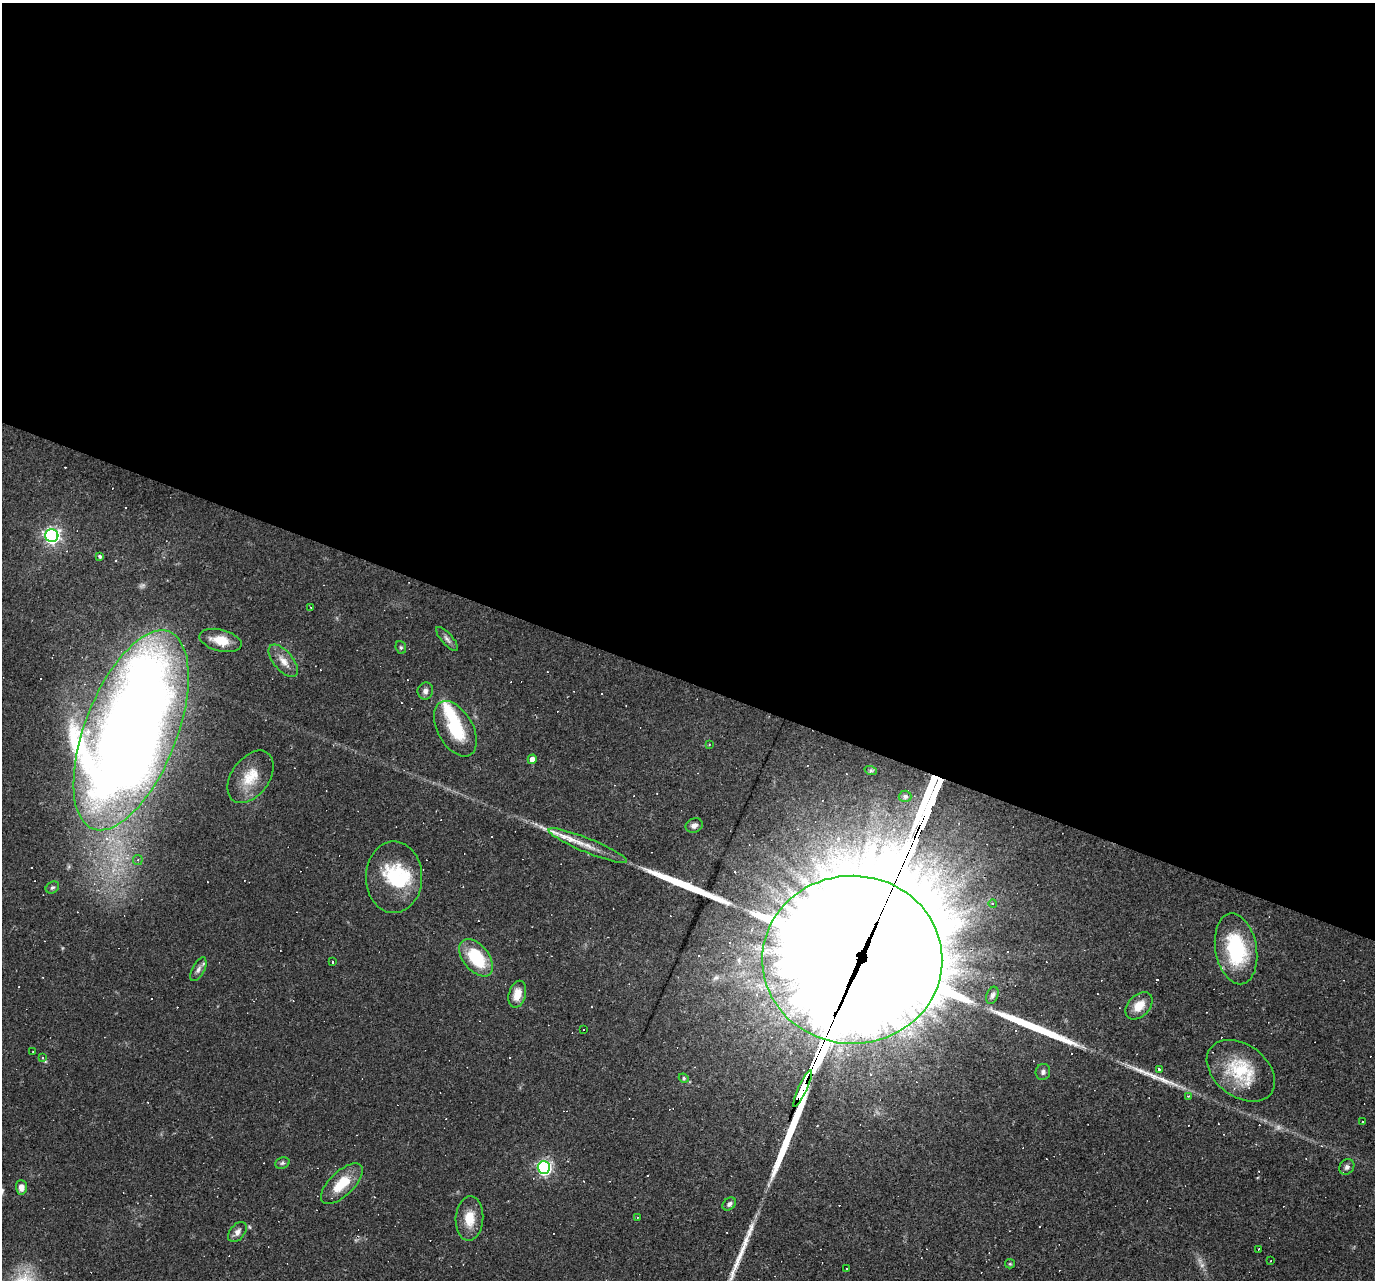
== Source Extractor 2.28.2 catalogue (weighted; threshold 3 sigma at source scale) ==
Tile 3 of 4 x 4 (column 3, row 1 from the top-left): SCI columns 2749-4121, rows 4099-5376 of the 5495 x 5510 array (HDU 1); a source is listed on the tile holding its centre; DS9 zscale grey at full resolution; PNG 1377 x 1282 px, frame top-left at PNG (2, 3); each listed source drawn as its Kron ellipse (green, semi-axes under 4 px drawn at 4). Shown black and unused: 53% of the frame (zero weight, under 2 of 3 exposures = <1% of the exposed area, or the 3 px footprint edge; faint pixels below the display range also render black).
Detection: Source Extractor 2.28.2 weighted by HDU 2 'WHT'; one run over the whole footprint, this tile lists its part. Background 0.0361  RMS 0.0046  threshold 0.0208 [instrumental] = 3 sigma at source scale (4.5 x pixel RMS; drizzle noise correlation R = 1.50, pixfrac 1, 0.05/0.05 arcsec/px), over >= 5 px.
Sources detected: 109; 2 too faint to see at this stretch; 2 inside a brighter object's white glare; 46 cosmic-ray / hot-pixel residue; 6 long thin detections or spike segments (spike, bleed or trail) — neither listed nor drawn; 1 inside a brighter listed object's ellipse — not listed separately; the other 52 listed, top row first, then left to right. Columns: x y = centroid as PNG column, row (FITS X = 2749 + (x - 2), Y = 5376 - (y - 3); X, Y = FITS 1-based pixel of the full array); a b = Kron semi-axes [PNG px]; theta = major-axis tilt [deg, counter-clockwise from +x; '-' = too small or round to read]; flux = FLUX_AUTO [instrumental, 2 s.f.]
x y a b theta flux
52 536 6 6 - 170
100 556 4 3 - 0.87
311 607 3 2 - 0.66
447 639 15 5 -49 1.9
221 640 21 11 -14 8.8
401 647 6 5 - 0.81
283 661 19 9 -50 4.8
425 691 8 7 - 2
455 729 30 17 -60 22
131 730 106 46 69 1100
709 745 3 3 - 0.44
532 759 5 4 - 3
871 771 6 4 -18 0.71
250 777 29 18 54 12
905 796 6 5 - 1.3
694 825 9 7 21 2
588 845 42 7 -22 6.7
138 860 5 5 - 0.81
394 877 36 28 -90 27
52 887 7 5 34 1
993 904 4 4 - 0.84
1236 949 36 20 -80 37
476 958 21 13 -51 24
852 960 90 84 -1 25000
333 962 3 3 - 2.8
198 969 13 6 62 2
517 994 14 8 75 6.7
992 995 9 5 69 1.5
1139 1006 16 10 45 7.1
583 1030 3 3 - 6.5
33 1052 3 2 - 0.32
42 1057 4 3 - 0.51
1159 1069 3 3 - 1.5
1241 1071 38 26 -37 25
1043 1072 8 7 - 1.5
684 1078 5 4 - 0.69
803 1088 20 3 65 1200
1188 1096 3 3 - 0.5
1362 1121 3 2 - 0.49
282 1163 7 5 21 0.97
544 1167 6 6 - 120
1347 1167 8 7 - 1.5
342 1184 26 12 44 13
21 1187 7 5 -87 3.3
729 1204 7 5 41 1.3
637 1217 3 2 - 0.33
469 1218 22 14 87 9.4
237 1232 11 7 51 2.5
1258 1249 3 2 - 0.27
1271 1261 3 2 - 0.3
1010 1264 5 4 - 0.56
847 1269 3 2 - 0.36
Overlapping masked pixels (flux is a lower limit): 3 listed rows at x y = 131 730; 852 960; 803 1088
Isophote crosses this tile's border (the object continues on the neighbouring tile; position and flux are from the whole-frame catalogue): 1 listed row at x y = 131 730